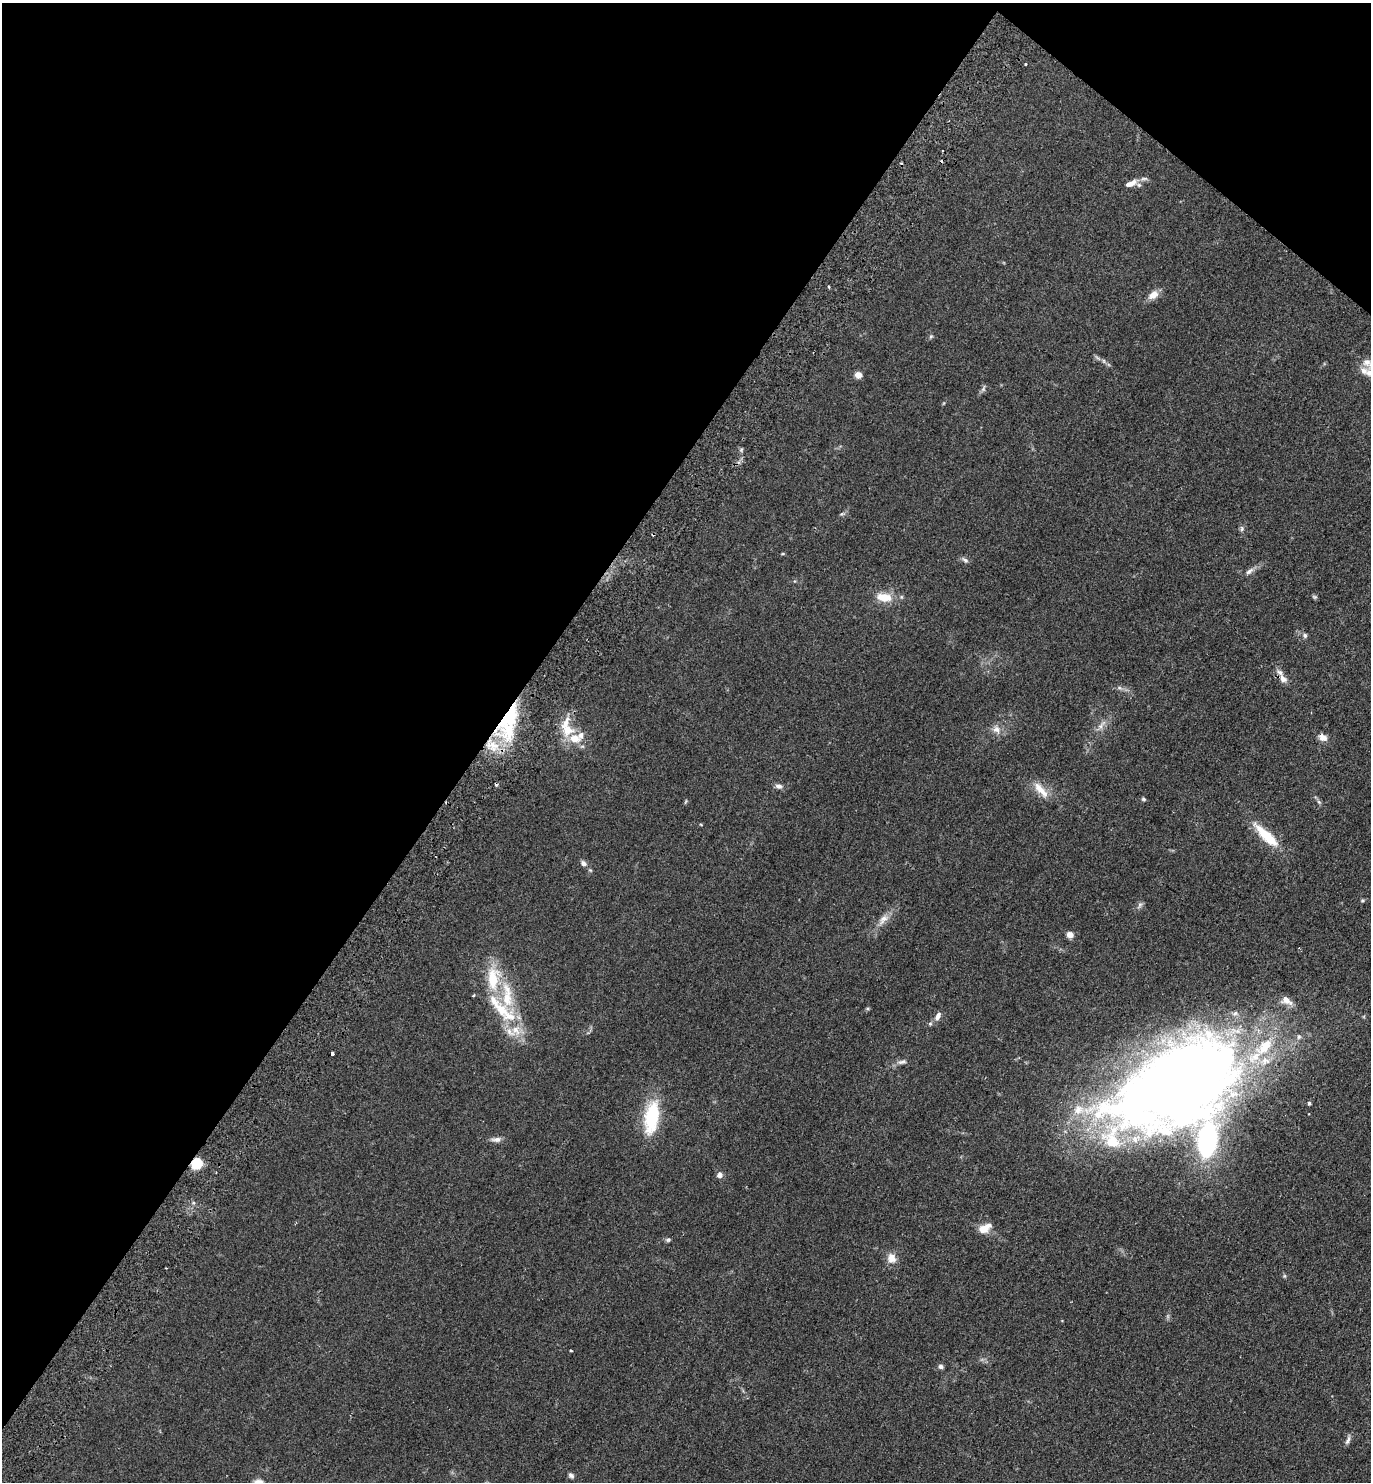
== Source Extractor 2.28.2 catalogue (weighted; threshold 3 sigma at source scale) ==
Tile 2 of 4 x 4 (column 2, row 1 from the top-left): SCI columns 1571-2939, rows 4477-5956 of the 6020 x 5993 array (HDU 1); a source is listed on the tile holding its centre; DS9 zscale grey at full resolution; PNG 1373 x 1484 px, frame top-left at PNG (2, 3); no overlay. Shown black and unused: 38% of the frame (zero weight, under 2 of 3 exposures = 3% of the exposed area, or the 3 px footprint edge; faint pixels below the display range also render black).
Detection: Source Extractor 2.28.2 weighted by HDU 2 'WHT'; one run over the whole footprint, this tile lists its part. Background 0.0949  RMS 0.009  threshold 0.0403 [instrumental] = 3 sigma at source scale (4.5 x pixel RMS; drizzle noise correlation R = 1.50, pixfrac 1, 0.05/0.05 arcsec/px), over >= 5 px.
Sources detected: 72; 1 inside a brighter object's white glare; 3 cosmic-ray / hot-pixel residue — not listed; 11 inside a brighter listed object's ellipse — not listed separately; the other 57 listed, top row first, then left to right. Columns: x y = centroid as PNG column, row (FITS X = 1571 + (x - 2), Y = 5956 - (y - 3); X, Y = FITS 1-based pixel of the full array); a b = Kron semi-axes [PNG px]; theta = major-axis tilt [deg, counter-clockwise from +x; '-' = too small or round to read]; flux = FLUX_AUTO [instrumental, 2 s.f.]
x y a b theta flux
1026 64 3 3 - 1
1131 183 16 7 23 7.2
829 286 3 3 - 1.2
1153 295 14 9 37 7.1
931 336 6 4 19 1.2
1104 361 6 4 -71 1.3
1367 362 11 10 - 6.1
858 375 7 7 - 5.3
983 389 11 5 69 2.1
842 514 6 4 3 1.3
1242 529 7 5 89 2
965 560 10 6 -35 2.5
1249 571 13 6 37 3.8
884 597 18 10 -8 16
1314 597 7 5 -20 1.3
1305 635 7 6 - 1.9
1283 679 13 9 -56 5.9
1119 688 6 4 18 1.5
508 723 53 22 73 67
1102 725 19 5 49 5.3
996 729 11 10 - 5.6
567 730 14 12 -31 16
581 735 9 7 83 4.5
1323 737 10 7 -31 6.1
496 785 4 3 - 1.4
779 786 9 6 -10 3.2
1041 790 27 9 -47 12
1143 799 6 5 - 1.4
686 801 7 3 71 0.88
1319 802 6 4 -45 1.5
1263 833 33 12 -49 22
583 863 7 6 - 3.3
590 870 5 4 - 1.1
1362 900 6 4 20 1.1
1140 905 9 5 69 2.4
883 919 18 8 53 7.6
1070 935 8 7 - 4.6
493 978 34 17 89 33
474 995 4 3 - 1.1
507 995 56 15 90 41
1286 1000 15 9 -28 7.5
938 1016 12 7 63 4.8
332 1053 3 3 - 8.1
902 1062 15 6 13 3.4
1177 1085 125 66 29 1400
1309 1103 4 3 - 1.6
652 1117 35 14 81 52
496 1139 15 6 4 3.9
197 1164 10 8 67 19
719 1175 6 6 - 3.9
984 1228 16 9 27 10
668 1240 7 5 24 1.6
891 1258 13 11 -79 7.8
571 1350 3 2 - 0.85
941 1366 6 5 - 2.7
1348 1440 13 5 67 2.9
571 1475 7 5 -49 2.3
Overlapping masked pixels (flux is a lower limit): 3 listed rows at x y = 1283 679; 508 723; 197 1164